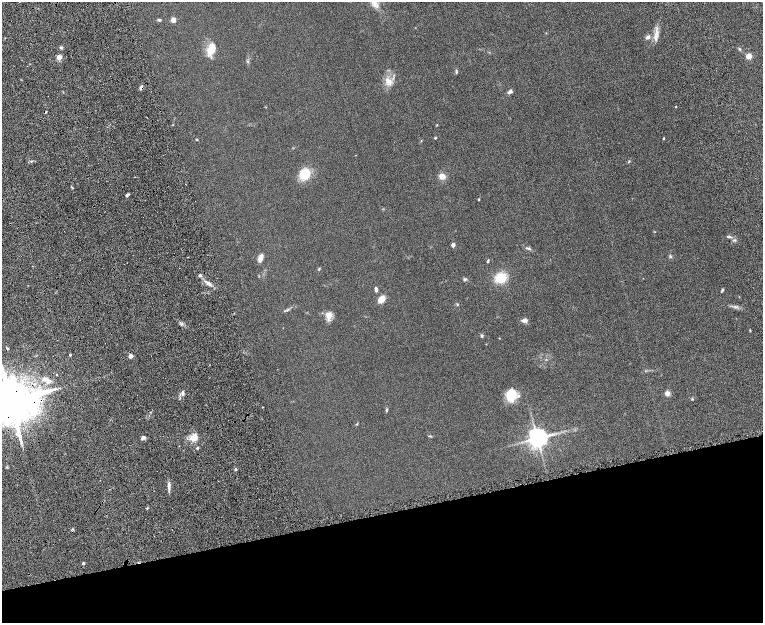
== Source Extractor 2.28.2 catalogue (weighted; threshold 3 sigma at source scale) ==
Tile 14 of 4 x 4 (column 2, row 4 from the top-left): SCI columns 1578-3098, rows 318-1558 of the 6199 x 5478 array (HDU 1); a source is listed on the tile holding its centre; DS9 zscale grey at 2 x 2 block average (1 PNG px = mean of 2 x 2 image px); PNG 765 x 625 px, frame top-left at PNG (2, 2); no overlay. Shown black and unused: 18% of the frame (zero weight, under 8 of 16 exposures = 4% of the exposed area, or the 3 px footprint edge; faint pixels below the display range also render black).
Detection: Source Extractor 2.28.2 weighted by HDU 2 'WHT'; one run over the whole footprint, this tile lists its part. Background 0.0564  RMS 0.004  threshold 0.0164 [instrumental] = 3 sigma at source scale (4.09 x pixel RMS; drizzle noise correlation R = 1.36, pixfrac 0.8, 0.05/0.05 arcsec/px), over >= 5 px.
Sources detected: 69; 2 inside a brighter listed object's ellipse — not listed separately; the other 67 listed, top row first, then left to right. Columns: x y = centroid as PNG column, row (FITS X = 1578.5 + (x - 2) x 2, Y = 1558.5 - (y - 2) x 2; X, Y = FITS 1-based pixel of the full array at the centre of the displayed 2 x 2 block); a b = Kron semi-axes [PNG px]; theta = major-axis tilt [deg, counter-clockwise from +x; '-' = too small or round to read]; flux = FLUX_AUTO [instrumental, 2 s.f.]
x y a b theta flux
159 20 5 3 - 1.1
173 20 5 5 - 3.6
656 35 20 5 83 6.3
648 37 5 4 - 2.7
61 47 4 3 - 1.2
211 49 15 8 68 12
740 49 5 3 - 0.96
749 56 3 3 - 22
59 57 6 5 - 4.3
247 61 4 2 - 0.65
456 71 6 2 -87 1
388 81 12 9 -54 7.1
141 87 5 3 - 1.9
510 91 6 4 37 2.7
676 106 2 2 - 0.39
437 125 4 2 - 0.41
435 138 3 3 - 0.82
664 138 3 2 - 0.6
197 139 2 2 - 0.78
421 141 3 2 - 0.43
629 161 5 2 - 0.77
304 174 13 11 37 18
442 176 6 6 - 6.2
129 194 3 3 - 0.76
126 195 4 2 - 0.79
479 199 3 2 - 0.54
729 237 6 3 -5 1.6
734 240 5 3 - 1
453 245 3 2 - 7.5
529 249 6 4 -17 1.4
670 256 5 3 - 1.1
260 258 10 5 70 4.3
488 261 4 2 - 0.77
319 269 4 3 - 0.76
200 275 3 3 - 1.6
500 278 9 8 - 21
465 279 5 4 - 1.2
208 283 8 4 -43 3.1
376 289 6 3 -79 2.1
722 290 5 2 - 1
381 299 7 5 44 10
457 304 4 3 - 0.65
735 307 7 4 -11 1.9
287 310 6 3 33 1.3
328 315 10 9 - 5.7
524 320 6 4 6 3.4
750 330 3 2 - 0.59
482 336 5 3 - 1
70 355 2 2 - 0.99
130 356 3 2 - 8.9
48 381 7 5 16 3.5
182 393 7 3 80 2.1
667 393 5 5 - 3.6
511 395 14 11 80 16
692 399 3 3 - 0.6
10 401 11 9 14 7700
386 410 4 3 - 0.96
357 424 3 3 - 0.66
430 436 5 3 - 0.9
143 438 4 3 - 2.7
194 438 9 7 22 8.3
537 438 5 5 - 730
197 448 3 3 - 0.96
235 469 3 3 - 1
169 486 9 4 89 3
147 508 3 2 - 0.59
83 563 2 2 - 2.2
Overlapping masked pixels (flux is a lower limit): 2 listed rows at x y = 141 87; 10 401
Isophote crosses this tile's border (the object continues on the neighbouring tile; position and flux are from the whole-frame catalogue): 1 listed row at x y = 10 401
Diffuse or blended objects may show on this block-average render without a row.